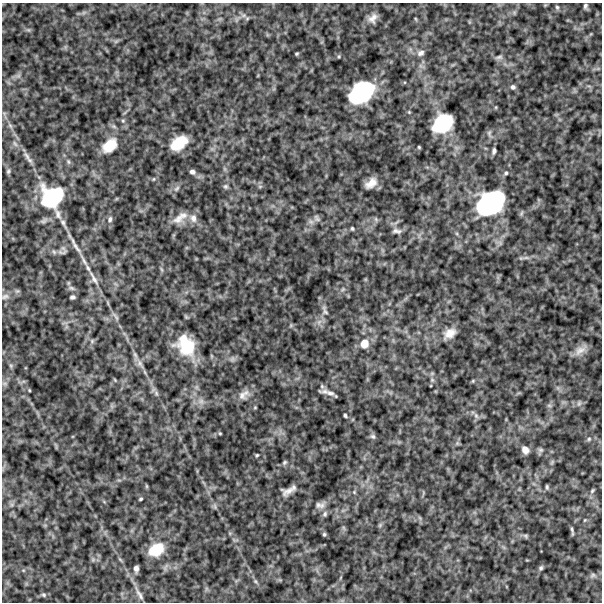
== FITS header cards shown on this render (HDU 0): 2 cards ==
NAXIS1  =                  600
NAXIS2  =                  600

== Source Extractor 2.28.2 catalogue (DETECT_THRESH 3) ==
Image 600 x 600 px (HDU 0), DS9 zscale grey, 1 PNG px = 1 image px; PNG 604 x 604 px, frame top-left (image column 1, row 600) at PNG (2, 3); no overlay
Background 454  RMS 120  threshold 362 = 3 sigma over >= 5 px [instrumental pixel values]
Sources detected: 90; all 90 listed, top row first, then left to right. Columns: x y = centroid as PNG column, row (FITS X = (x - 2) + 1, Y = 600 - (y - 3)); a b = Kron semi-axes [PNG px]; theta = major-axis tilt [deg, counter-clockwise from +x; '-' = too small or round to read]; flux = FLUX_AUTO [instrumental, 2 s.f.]
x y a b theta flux
585 6 7 5 73 1.8e+04
557 7 6 5 - 1.4e+04
373 18 14 10 60 5.4e+04
416 19 6 3 -70 7.6e+03
421 53 10 7 26 3.3e+04
297 54 4 3 - 8.8e+03
339 56 5 3 - 8.1e+03
499 57 10 5 18 1.9e+04
513 87 5 5 - 1.8e+04
361 92 22 15 37 7.3e+05
409 112 4 4 - 7.1e+03
442 123 18 13 36 4.1e+05
10 126 7 4 -45 1.7e+04
179 143 16 10 36 2.1e+05
109 145 19 13 43 1.5e+05
419 147 4 3 - 8.1e+03
494 151 7 4 76 1.9e+04
27 156 15 6 -56 4.1e+04
8 171 7 5 69 1.4e+04
192 172 7 5 -21 2.5e+04
506 173 6 5 - 1.5e+04
371 183 14 8 38 7.1e+04
225 186 6 6 - 1.6e+04
177 188 9 4 45 2.0e+04
52 197 26 24 -83 6.2e+05
491 203 29 20 33 1.0e+06
193 218 12 9 -69 5.9e+04
317 218 10 5 -65 2.0e+04
110 219 8 6 74 2.2e+04
178 219 19 13 48 8.9e+04
63 223 13 5 -61 3.5e+04
352 228 4 3 - 1.1e+04
397 231 12 6 -6 2.8e+04
76 247 21 5 -55 5.1e+04
60 252 8 5 -33 2.1e+04
84 261 21 4 -60 5.1e+04
94 278 23 6 -60 6.7e+04
71 288 9 5 -26 2.3e+04
17 291 6 5 - 1.5e+04
5 296 11 7 25 3.0e+04
72 297 5 4 - 1.8e+04
325 311 16 5 -65 2.9e+04
116 317 14 4 -55 2.6e+04
450 333 18 11 34 8.5e+04
183 338 10 10 - 8.2e+04
92 341 5 5 - 1.4e+04
364 344 11 10 - 9.4e+04
187 347 20 17 -6 2.8e+05
580 350 19 10 34 6.1e+04
140 363 10 6 -63 3.4e+04
11 366 7 4 -72 1.3e+04
115 380 5 3 - 7.1e+03
432 380 5 5 - 1.3e+04
473 381 5 5 - 8.9e+03
29 390 4 3 - 7.2e+03
156 393 7 4 -72 1.5e+04
330 393 15 7 -10 4.7e+04
244 395 18 11 38 6.3e+04
201 401 7 7 - 3.1e+04
579 403 7 6 - 2.1e+04
549 405 7 4 -19 1.3e+04
255 407 4 4 - 7.7e+03
345 415 4 3 - 1.2e+04
476 416 7 6 - 2.2e+04
220 433 4 4 - 8.2e+03
373 436 7 6 - 1.9e+04
589 439 6 5 - 1.4e+04
525 450 8 6 -61 5.5e+04
541 450 8 6 -1 1.9e+04
257 455 4 3 - 9.6e+03
284 462 7 5 46 1.4e+04
146 486 6 4 -71 8.5e+03
547 487 6 4 -81 1.2e+04
289 491 13 6 19 5.7e+04
592 491 7 4 55 1.2e+04
354 492 4 4 - 8.9e+03
141 499 4 3 - 1.0e+04
320 505 14 9 1 4.3e+04
215 507 8 4 -90 1.3e+04
325 514 7 6 - 1.9e+04
572 529 10 3 -81 1.4e+04
324 534 4 4 - 1.2e+04
525 536 7 4 -46 1.3e+04
156 550 18 14 31 2.1e+05
541 568 6 5 - 1.5e+04
136 569 6 4 89 3.1e+04
593 575 6 6 - 1.4e+04
255 581 6 4 -71 1.3e+04
44 595 7 5 -16 1.6e+04
139 595 18 6 -59 4.2e+04